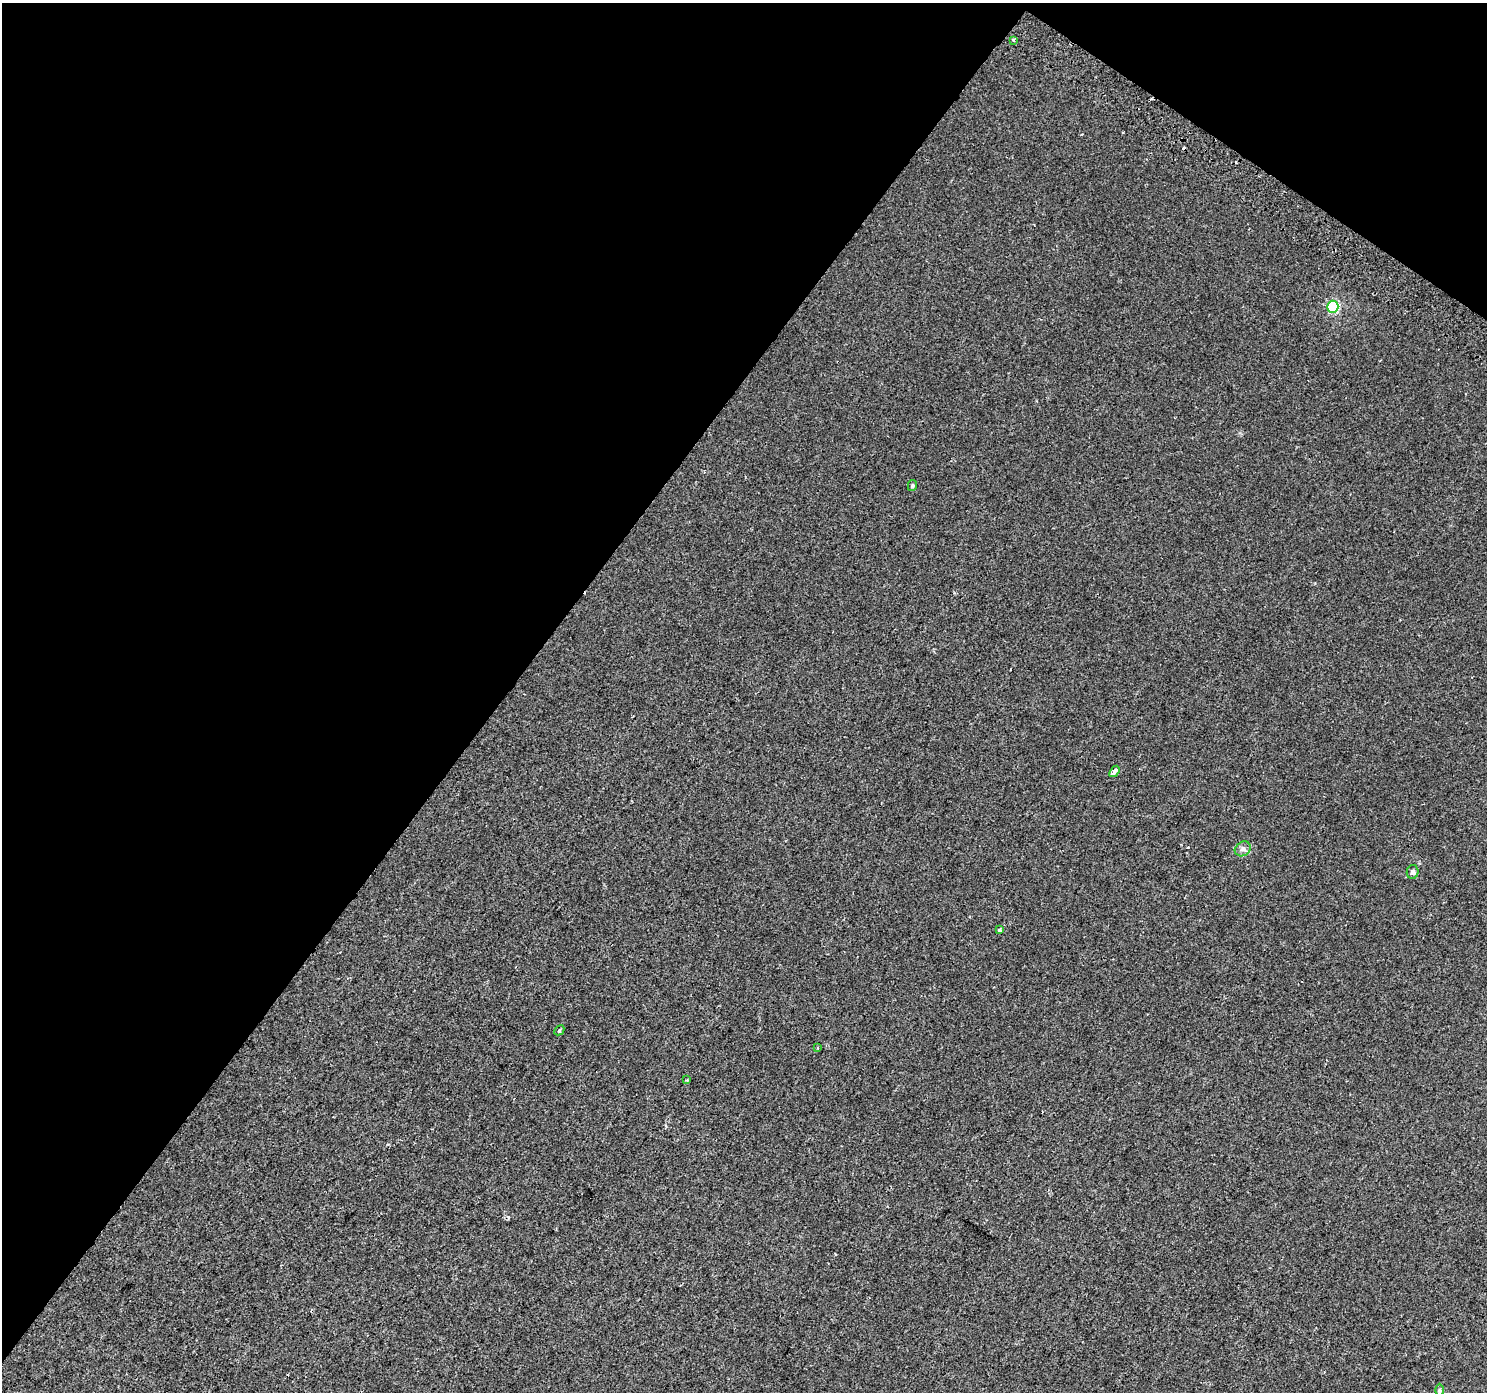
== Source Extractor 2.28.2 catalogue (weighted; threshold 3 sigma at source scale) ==
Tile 2 of 4 x 4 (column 2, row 1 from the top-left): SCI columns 1518-3002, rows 4456-5845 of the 5998 x 6065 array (HDU 1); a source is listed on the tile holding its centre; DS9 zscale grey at full resolution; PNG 1489 x 1394 px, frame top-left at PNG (2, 3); each listed source drawn as its Kron ellipse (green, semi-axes under 4 px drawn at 4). Shown black and unused: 37% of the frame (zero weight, under 2 of 3 exposures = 2% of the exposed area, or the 3 px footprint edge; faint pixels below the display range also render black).
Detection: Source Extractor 2.28.2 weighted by HDU 2 'WHT'; one run over the whole footprint, this tile lists its part. Background 0.00154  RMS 0.0029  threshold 0.0128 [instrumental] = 3 sigma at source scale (4.5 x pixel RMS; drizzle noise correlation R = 1.50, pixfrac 1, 0.0396/0.0396 arcsec/px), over >= 5 px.
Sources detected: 16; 5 cosmic-ray / hot-pixel residue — neither listed nor drawn; the other 11 listed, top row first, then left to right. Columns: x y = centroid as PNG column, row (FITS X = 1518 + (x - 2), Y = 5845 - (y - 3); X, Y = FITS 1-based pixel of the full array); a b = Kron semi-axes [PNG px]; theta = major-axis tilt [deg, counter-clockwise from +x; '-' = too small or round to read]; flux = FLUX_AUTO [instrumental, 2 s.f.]
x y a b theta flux
1013 40 3 3 - 1.9
1333 307 6 5 - 26
912 486 6 4 76 0.36
1114 771 6 4 54 2.6
1243 849 8 7 - 1
1413 872 7 5 77 0.71
999 930 4 3 - 0.69
559 1030 5 3 - 0.38
817 1048 3 2 - 0.39
687 1080 2 2 - 0.19
1440 1390 6 4 89 0.39